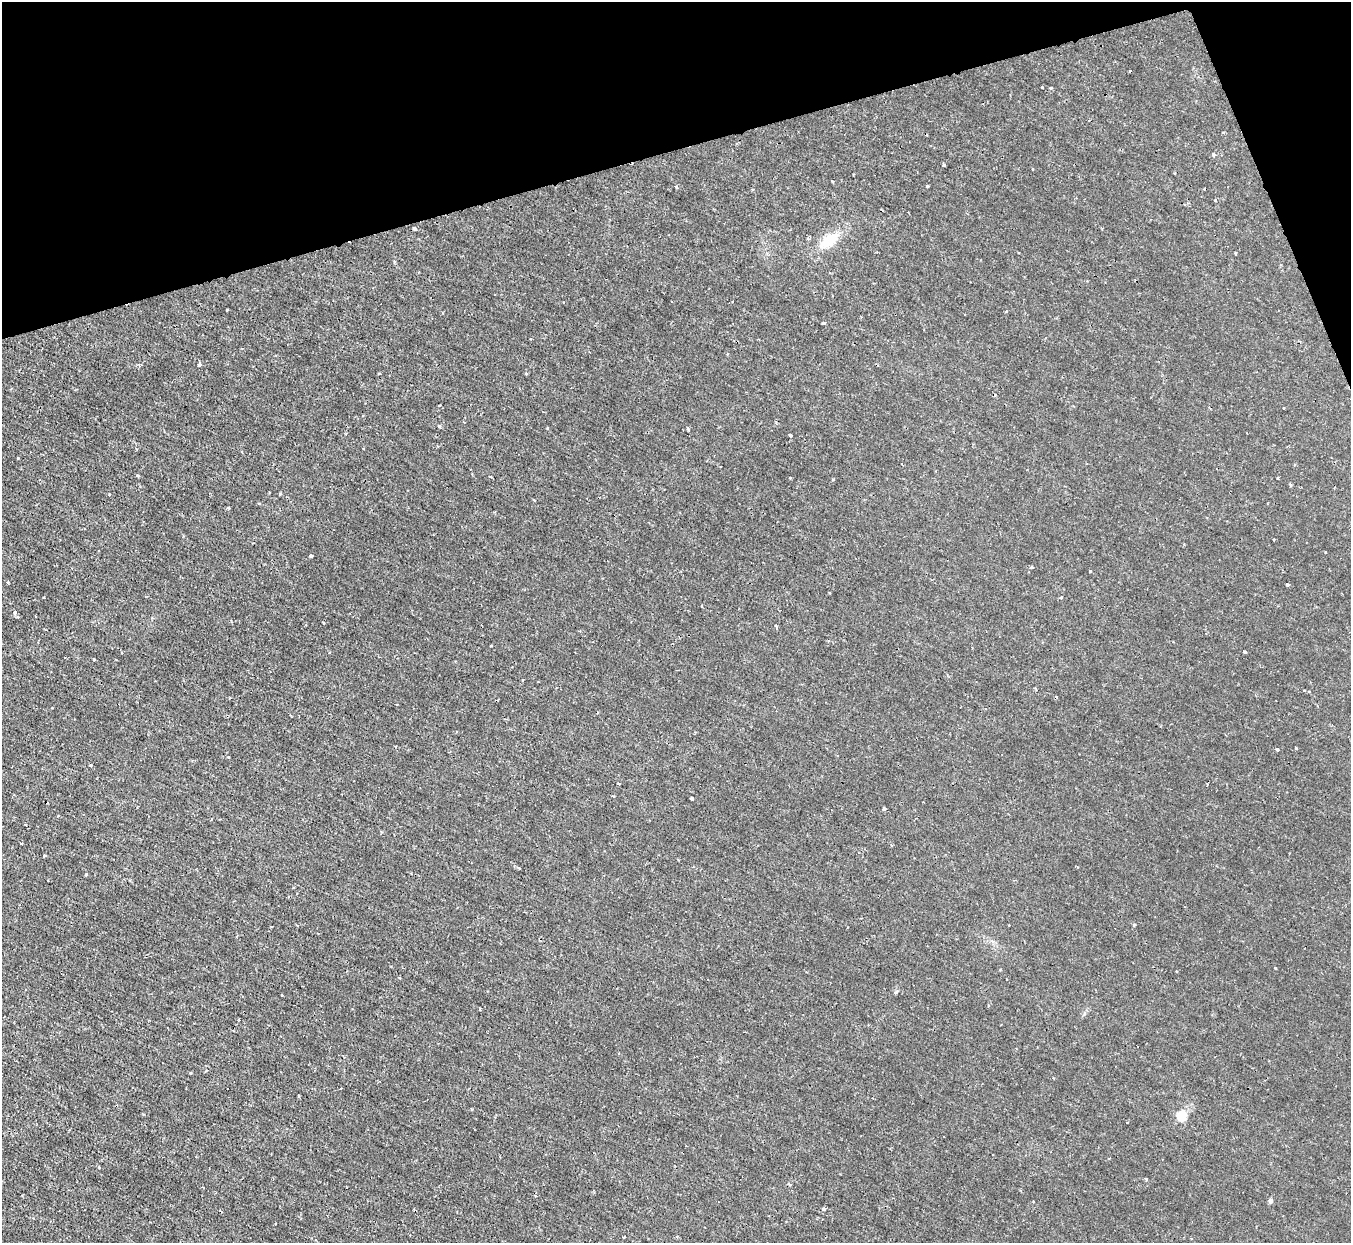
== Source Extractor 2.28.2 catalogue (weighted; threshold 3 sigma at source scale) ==
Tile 3 of 4 x 4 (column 3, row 1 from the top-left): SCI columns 2700-4048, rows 3871-5111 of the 5398 x 5387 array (HDU 1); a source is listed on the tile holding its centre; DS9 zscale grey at full resolution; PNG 1353 x 1245 px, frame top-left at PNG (2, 2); no overlay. Shown black and unused: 14% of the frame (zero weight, under 2 of 3 exposures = <1% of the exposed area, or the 3 px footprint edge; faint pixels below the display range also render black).
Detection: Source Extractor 2.28.2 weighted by HDU 2 'WHT'; one run over the whole footprint, this tile lists its part. Background 0.0019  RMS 0.0015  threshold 0.00653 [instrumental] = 3 sigma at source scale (4.5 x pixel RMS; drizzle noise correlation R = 1.50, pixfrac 1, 0.05/0.05 arcsec/px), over >= 5 px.
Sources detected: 66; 2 cosmic-ray / hot-pixel residue — not listed; the other 64 listed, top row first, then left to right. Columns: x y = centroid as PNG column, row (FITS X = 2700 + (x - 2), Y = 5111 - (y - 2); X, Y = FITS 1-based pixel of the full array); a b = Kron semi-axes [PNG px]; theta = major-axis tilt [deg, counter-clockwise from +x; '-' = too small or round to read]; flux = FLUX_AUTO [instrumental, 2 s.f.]
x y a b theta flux
1042 87 2 2 - 0.093
1213 154 5 5 - 0.32
944 165 3 3 - 0.22
833 182 3 3 - 0.28
927 186 3 3 - 0.15
676 187 4 3 - 0.16
1215 200 3 3 - 0.17
414 229 4 3 - 0.3
808 239 5 3 - 0.14
829 241 18 9 35 4.3
1235 253 3 2 - 0.12
227 310 3 2 - 0.11
1006 312 3 3 - 0.2
823 323 4 2 - 0.18
200 364 4 4 - 0.21
379 373 3 2 - 0.14
526 373 5 3 - 0.11
439 405 3 2 - 0.12
1283 408 3 2 - 0.12
439 426 3 3 - 0.39
688 429 7 3 -60 0.17
790 435 3 3 - 0.25
138 476 3 3 - 0.23
491 477 3 2 - 0.13
790 478 3 2 - 0.12
1278 478 4 2 - 0.1
1290 485 5 3 - 0.16
280 494 3 3 - 0.16
534 500 3 2 - 0.14
228 508 3 3 - 0.19
311 556 3 3 - 0.41
1031 567 4 3 - 0.17
1090 571 3 3 - 0.32
1288 585 4 3 - 0.14
44 597 3 2 - 0.12
1061 598 3 3 - 0.24
15 612 4 4 - 0.36
323 623 3 2 - 0.11
776 626 4 3 - 0.28
1245 652 4 3 - 0.37
94 659 3 2 - 0.11
1309 692 3 3 - 0.14
1296 748 3 3 - 0.18
1277 749 4 4 - 0.28
228 757 3 2 - 0.13
91 765 3 2 - 0.15
619 784 3 2 - 0.16
692 798 3 3 - 0.56
884 809 3 3 - 0.57
25 824 3 2 - 0.12
44 856 3 3 - 0.14
519 868 5 3 - 0.19
86 875 3 3 - 0.27
1134 925 4 3 - 0.2
1275 968 3 3 - 0.18
400 978 4 2 - 0.12
282 995 3 3 - 0.18
190 1073 4 2 - 0.11
1182 1115 5 5 - 7.9
1146 1179 3 3 - 0.19
1270 1201 5 5 - 0.44
1033 1202 3 3 - 0.13
823 1209 5 4 - 0.29
623 1237 3 2 - 0.17
Unlisted compact peaks at least as high as the median listed source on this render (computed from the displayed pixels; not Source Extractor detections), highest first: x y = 1051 88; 109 494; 833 479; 491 646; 896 992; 99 1167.